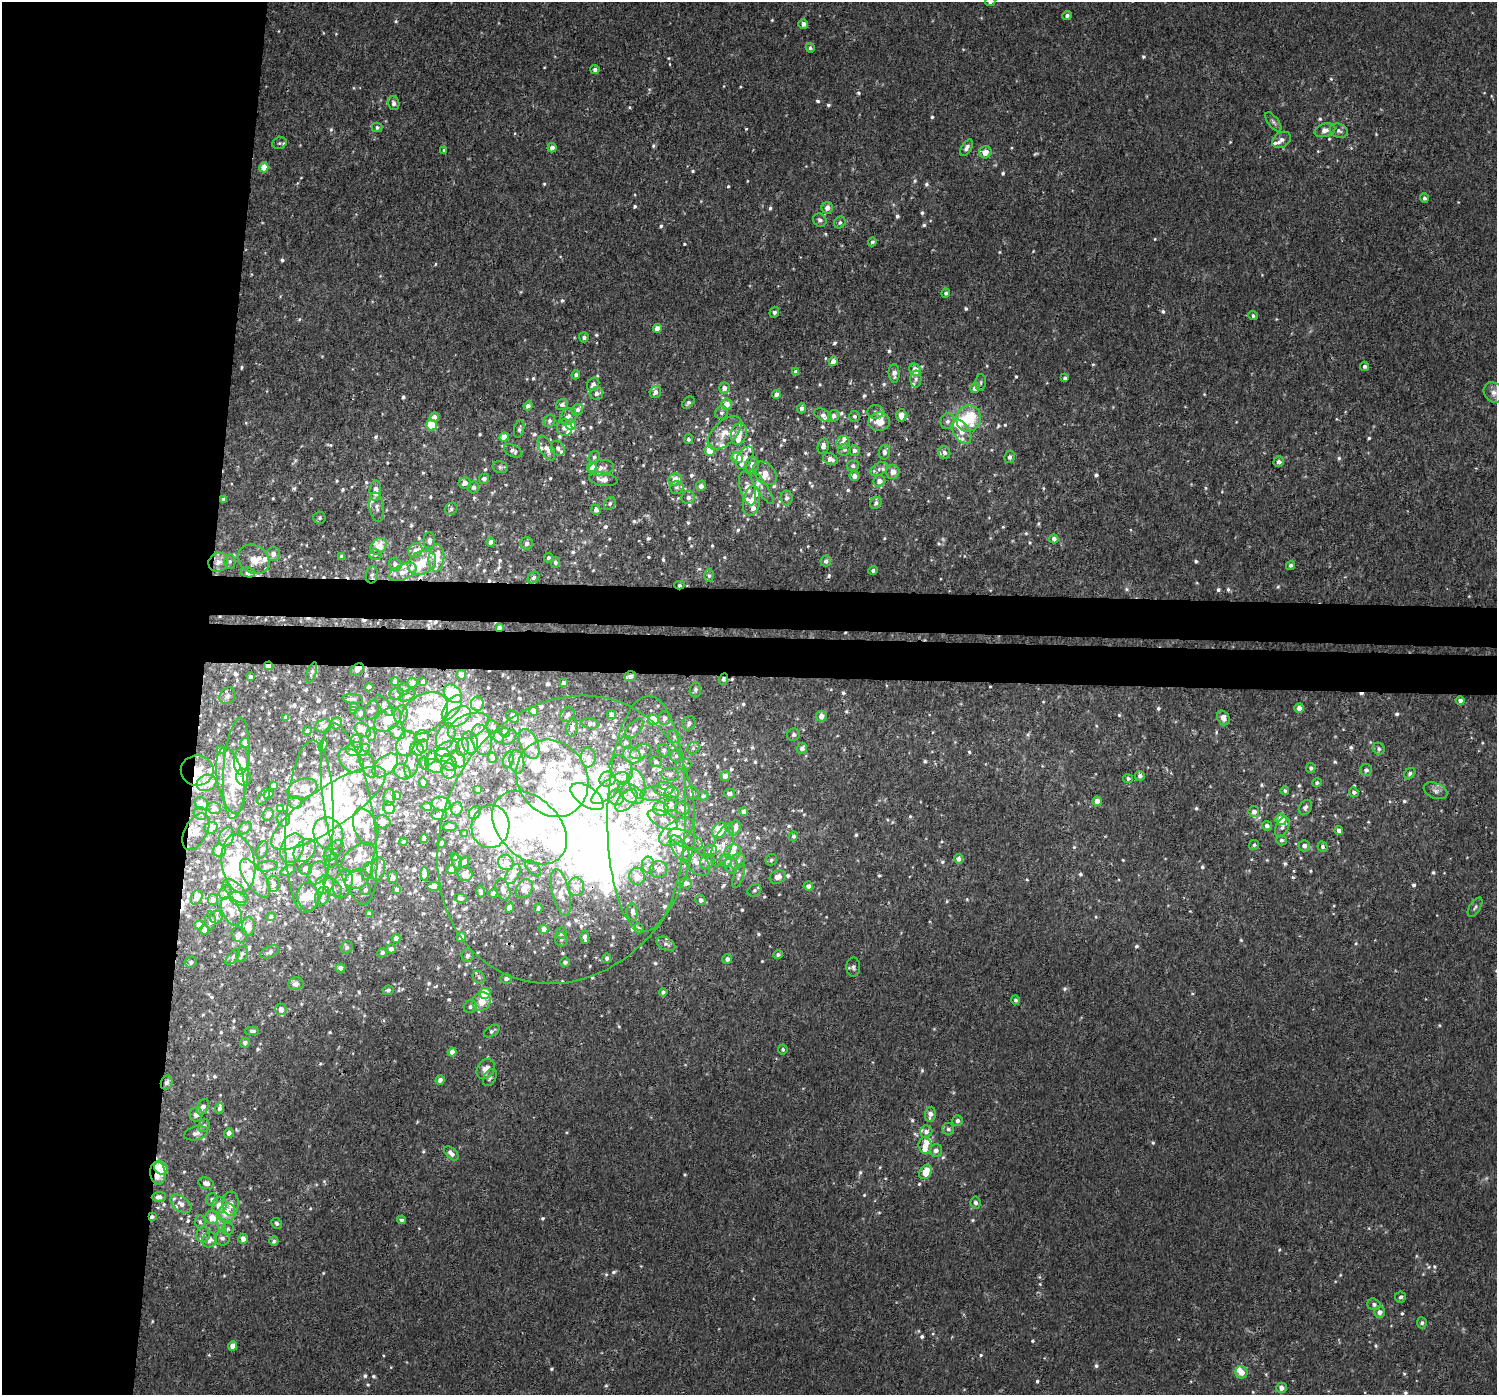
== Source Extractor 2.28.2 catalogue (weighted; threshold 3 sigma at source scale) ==
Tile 4 of 3 x 3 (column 1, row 2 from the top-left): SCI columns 5-1499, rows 1667-3059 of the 4512 x 4831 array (HDU 1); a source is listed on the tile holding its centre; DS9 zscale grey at full resolution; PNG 1499 x 1397 px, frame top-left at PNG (2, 2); each listed source drawn as its Kron ellipse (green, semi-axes under 4 px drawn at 4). Shown black and unused: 18% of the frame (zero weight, under 3 of 4 exposures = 4% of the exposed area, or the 3 px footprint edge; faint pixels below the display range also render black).
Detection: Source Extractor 2.28.2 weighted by HDU 2 'WHT'; one run over the whole footprint, this tile lists its part. Background 0.00177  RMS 0.0024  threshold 0.0106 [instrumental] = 3 sigma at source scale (4.5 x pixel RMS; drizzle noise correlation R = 1.50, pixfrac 1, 0.0396/0.0396 arcsec/px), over >= 5 px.
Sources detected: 1139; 20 inside a brighter object's white glare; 9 cosmic-ray / hot-pixel residue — neither listed nor drawn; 190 inside a brighter listed object's ellipse — not listed separately; of the other 920, all 500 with FLUX_AUTO >= 0.502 (the completeness limit of this list) listed and drawn (420 fainter detections not listed), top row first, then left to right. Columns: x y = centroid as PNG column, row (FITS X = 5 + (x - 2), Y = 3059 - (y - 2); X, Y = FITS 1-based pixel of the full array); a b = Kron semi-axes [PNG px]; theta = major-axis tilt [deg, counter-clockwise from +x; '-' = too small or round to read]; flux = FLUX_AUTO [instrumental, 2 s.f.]
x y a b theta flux
990 2 5 4 - 0.74
1067 15 5 4 - 0.67
803 24 5 4 - 1.2
810 48 5 4 - 0.53
595 69 4 4 - 0.8
394 103 7 5 -71 0.75
1273 122 11 5 -52 0.6
377 127 5 5 - 0.54
1325 130 10 6 16 1.6
1339 131 9 7 -21 0.9
1282 140 10 7 33 1.1
279 143 7 5 20 0.54
552 148 5 4 - 1.3
967 148 9 5 58 1
444 151 4 4 - 0.58
985 152 6 6 - 2.1
264 167 5 4 - 3.4
1424 198 5 4 - 0.53
827 208 6 5 - 1.6
820 220 7 6 - 0.76
840 223 6 5 - 0.58
872 242 4 4 - 0.58
946 293 4 4 - 0.51
774 312 5 5 - 0.7
1253 316 4 4 - 0.51
657 329 4 4 - 2
584 337 5 5 - 0.73
833 361 5 4 - 1.5
1364 366 4 4 - 0.67
915 370 6 5 - 2.7
796 372 4 4 - 1.2
894 373 9 5 -88 1.3
576 375 4 4 - 0.66
1065 378 4 4 - 0.57
916 379 8 5 89 0.65
981 383 8 5 85 0.54
593 384 7 5 52 0.94
724 388 5 5 - 1.4
975 388 5 5 - 1.3
655 392 6 5 - 1.1
1493 392 11 9 -54 1.6
596 393 7 6 - 1
776 395 4 4 - 1.5
688 403 7 5 47 0.66
562 404 6 5 - 0.91
727 404 5 5 - 2.6
528 406 4 4 - 1
801 408 5 4 - 0.96
577 410 6 5 - 0.79
875 412 8 7 - 1
721 413 7 6 - 0.67
823 415 9 5 -28 1.2
901 415 6 5 - 2
568 416 9 7 49 1.2
834 416 6 5 - 0.86
854 416 5 5 - 0.6
434 417 5 4 - 1.7
968 418 13 12 - 9.8
549 421 6 5 - 0.72
947 421 8 7 - 0.86
879 422 11 9 8 3.5
431 425 5 5 - 7.1
571 425 5 5 - 2.1
565 427 8 7 - 1.8
519 429 9 5 77 0.51
961 432 13 8 -58 2.2
725 433 21 11 44 3.6
739 434 11 8 75 2.2
504 437 4 4 - 2.6
688 439 5 4 - 0.56
843 442 7 6 - 1.3
823 446 8 5 77 1.2
546 448 14 6 -61 1.6
558 448 8 6 -47 0.73
710 450 5 5 - 4.3
844 450 6 5 - 0.55
854 450 5 5 - 0.94
513 451 10 6 -26 0.73
884 452 7 5 81 0.96
944 452 7 5 -64 0.77
594 457 6 5 - 0.61
1009 457 6 5 - 0.79
737 458 6 5 - 3.5
745 458 12 7 60 1.6
830 459 8 5 -23 1.6
1279 462 5 5 - 1
752 465 8 6 80 1.2
853 466 6 5 - 0.68
500 467 7 5 -14 0.55
592 467 5 5 - 3.3
601 468 13 8 11 1.5
879 469 9 6 33 0.9
893 472 7 6 - 1.7
765 473 14 9 -46 2.4
854 476 5 5 - 1.3
484 479 5 5 - 0.78
603 479 14 6 -9 1.9
675 480 7 6 - 2.7
879 481 6 5 - 1.6
465 483 6 5 - 1.6
701 486 5 5 - 1.1
473 487 6 5 - 0.78
676 487 7 6 - 0.84
761 487 20 5 -57 1.2
748 488 17 7 -76 2
375 491 10 6 89 2.4
688 498 7 6 - 0.88
786 498 7 6 - 0.84
223 499 4 4 - 0.77
751 501 15 8 81 2.1
610 503 7 5 60 0.55
876 503 6 5 - 0.77
377 507 15 7 -82 1.3
451 509 6 6 - 0.55
596 510 5 4 - 0.99
320 518 6 6 - 0.54
1054 539 4 4 - 1.2
429 541 8 6 -90 0.94
491 542 4 4 - 1.3
527 543 6 6 - 0.87
379 546 9 7 51 3.6
415 550 8 6 50 1.6
273 554 7 6 - 1.7
375 555 6 5 - 0.54
342 556 4 4 - 0.97
436 558 14 8 86 4.9
549 558 5 4 - 0.51
254 559 16 13 -37 3.7
230 561 7 5 -90 0.59
826 561 5 5 - 0.78
218 562 10 9 - 2.1
555 562 5 4 - 0.56
422 563 15 11 26 5.1
395 564 7 5 -52 0.81
1290 565 5 4 - 0.55
873 570 4 4 - 0.61
248 572 7 5 -11 1.7
403 572 14 7 23 2.2
372 575 8 6 83 0.66
709 576 6 5 - 0.5
533 578 6 5 - 0.59
679 585 5 4 - 0.5
499 628 4 3 - 0.79
269 666 4 3 - 2.9
357 669 7 5 36 1.5
312 672 11 4 71 0.58
461 675 5 4 - 1.7
630 676 6 5 - 0.97
251 677 4 3 - 0.66
723 679 6 4 71 0.57
395 682 4 3 - 0.75
423 682 4 3 - 0.64
412 683 5 5 - 1.5
564 683 4 4 - 0.92
369 687 4 4 - 1.1
404 689 6 5 - 0.77
695 690 7 5 82 0.54
397 694 7 5 23 0.67
453 694 10 7 -45 12
227 696 8 7 - 0.68
407 696 9 5 27 0.58
353 699 10 5 -7 0.62
1460 700 4 4 - 0.86
477 704 7 6 - 2.1
384 706 13 5 -53 0.85
354 707 4 4 - 0.57
452 708 14 7 55 3.1
1299 708 5 4 - 1.3
372 710 10 6 66 0.59
354 711 4 4 - 0.76
534 711 4 4 - 1.8
360 713 6 5 - 0.78
424 713 26 18 34 10
401 714 9 6 81 1.1
567 714 8 6 49 0.91
611 714 4 4 - 1.5
821 716 5 5 - 1.8
458 717 14 8 32 6.6
513 717 7 5 -45 1.3
286 718 4 4 - 0.89
664 718 7 6 - 1.1
1223 718 8 6 -59 1.4
388 720 15 10 36 5
654 720 5 5 - 6.3
336 723 6 5 - 1.6
590 723 9 5 -6 0.92
689 723 7 6 - 0.81
323 726 8 6 22 0.73
468 726 21 11 23 8.6
493 727 7 5 -37 0.51
572 728 9 5 81 1
634 729 12 6 49 0.96
363 730 9 6 -30 2.2
307 731 4 4 - 0.52
397 733 8 6 -34 1.9
505 733 5 5 - 1.4
371 735 6 5 - 0.55
794 735 6 6 - 0.62
422 736 6 6 - 1.3
446 736 14 9 69 2.4
499 737 5 5 - 1.4
510 737 8 5 53 0.77
674 737 7 5 -46 0.54
482 740 16 10 -72 2.5
356 742 6 6 - 0.53
625 742 5 5 - 0.65
245 743 5 4 - 1.6
406 743 13 9 66 4.4
470 743 11 8 -76 1.8
529 744 16 9 -66 4.2
323 746 6 3 70 0.58
423 746 6 5 - 0.95
462 747 9 6 80 0.9
693 748 6 5 - 0.57
802 748 6 5 - 1.1
354 749 8 6 29 1.3
417 749 7 6 - 0.92
447 749 12 6 25 1.9
1379 749 6 5 - 0.63
220 750 4 3 - 0.52
363 750 7 5 41 0.69
664 750 6 6 - 0.64
641 752 11 6 20 1.1
443 755 7 7 - 4.2
632 755 9 7 -27 1.7
676 756 6 5 - 0.55
588 757 10 7 -86 1.2
431 758 7 5 56 1.4
492 758 5 4 - 0.94
458 759 9 6 -59 2.6
241 760 14 7 86 1.9
508 760 8 5 76 0.62
351 761 14 10 -43 1.9
517 762 12 7 -79 1
656 762 6 5 - 0.57
424 763 6 4 -83 0.52
449 763 9 7 -55 1.3
367 764 14 7 -66 1.3
684 764 7 6 - 0.64
385 765 15 9 40 4.8
411 765 13 6 78 1.2
434 766 9 6 -25 3.2
236 768 50 12 85 9.7
1311 768 5 4 - 0.64
621 769 14 10 -64 1.9
1366 770 6 6 - 0.81
197 771 16 15 - 5.5
448 771 8 7 - 1
402 772 9 7 -34 0.73
670 774 9 6 -8 0.93
1410 774 6 5 - 0.56
725 776 5 5 - 1.5
1140 776 5 4 - 0.89
244 777 9 7 -69 1
552 778 40 34 -59 23
607 779 8 7 - 1.4
1128 779 5 4 - 0.53
230 780 34 13 -79 4.8
423 782 5 3 - 0.62
207 783 10 8 22 4.3
1317 783 5 4 - 0.55
637 784 15 8 -76 2.7
273 786 4 4 - 1.2
610 788 23 8 40 2.7
302 789 15 9 17 2.1
478 789 4 3 - 0.73
664 789 9 7 2 3
1285 790 4 4 - 0.56
1436 791 12 7 -23 1.2
1354 792 5 4 - 0.79
631 793 14 8 -32 2.1
692 793 7 6 - 0.9
730 793 5 5 - 0.86
268 794 5 4 - 1.1
653 794 13 7 4 1.8
672 794 7 7 - 0.83
397 795 4 3 - 0.89
264 796 9 5 57 0.52
703 796 5 5 - 0.59
389 797 8 6 85 0.94
587 797 19 10 -34 94
616 797 8 8 - 1.1
626 800 14 7 47 2.1
1097 801 4 4 - 1.5
295 803 7 6 - 0.6
201 804 7 6 - 0.86
441 804 9 7 -9 1.3
671 804 8 6 66 1.1
427 806 5 4 - 0.58
1305 807 8 6 55 0.75
214 808 7 6 - 1.3
329 808 67 20 34 19
389 808 6 5 - 2.6
683 808 7 6 - 1.6
280 809 4 4 - 0.51
457 809 7 5 73 0.91
661 809 8 7 - 3.2
744 812 4 4 - 1.1
1254 812 5 5 - 1.2
475 813 7 5 57 0.83
200 814 7 6 - 0.76
268 814 6 5 - 0.98
349 814 92 24 -80 27
647 814 118 39 89 86
439 815 8 5 -4 0.89
284 819 7 6 - 0.73
663 819 16 8 -26 2.1
1281 819 6 5 - 3.8
383 822 8 6 -12 1.5
490 826 22 19 83 42
1267 826 5 5 - 0.88
309 827 86 24 88 23
366 827 19 11 -70 3.9
450 827 6 4 3 1.3
1282 827 10 6 63 0.81
211 828 7 5 21 3.2
245 828 7 5 43 0.64
530 828 43 30 -43 30
735 828 8 5 69 2
720 830 8 6 53 6.1
1339 831 4 4 - 1.1
196 832 20 11 63 2.7
676 832 19 10 35 5.2
328 834 17 14 -61 9.9
465 834 4 3 - 0.51
793 836 5 4 - 0.57
227 837 10 7 67 1.2
424 839 4 4 - 0.68
685 839 18 8 -21 2.1
566 840 148 125 66 230
1281 840 5 5 - 0.61
403 842 4 3 - 0.57
441 843 4 3 - 0.72
723 845 22 9 71 2.8
1254 845 5 5 - 0.52
1304 846 6 5 - 1.1
1322 847 5 5 - 0.6
292 848 15 11 66 10
680 848 15 7 -59 2.4
262 850 9 5 68 0.53
305 850 13 9 46 2.1
334 850 12 7 49 1.4
219 851 6 6 - 5.4
710 851 7 5 22 0.91
733 852 8 7 - 2.4
455 857 4 3 - 0.82
359 858 19 11 37 3.4
959 859 4 4 - 1.2
332 860 7 5 58 0.64
726 860 6 6 - 2.5
771 860 6 5 - 0.52
738 861 8 6 61 0.93
457 862 8 5 -74 0.53
464 862 6 3 57 0.71
696 862 16 9 -45 1.9
707 862 8 6 47 0.74
238 863 29 16 -81 10
506 863 8 7 - 1.9
648 865 8 6 88 0.97
731 865 8 6 -80 1
267 866 11 5 7 0.63
533 868 10 5 -46 0.7
305 869 6 5 - 1
378 869 12 7 85 1.7
451 869 5 4 - 0.64
659 870 9 8 - 1.3
288 871 8 4 28 0.99
367 871 9 5 75 0.72
317 873 12 9 67 1.9
424 874 7 4 88 1.6
465 874 7 7 - 1
513 874 11 6 59 1.9
637 876 8 7 - 2.2
739 876 13 5 71 0.76
393 877 6 5 - 0.91
778 877 8 6 19 1.6
255 878 22 10 -56 2.7
357 879 12 9 26 2.6
686 883 6 5 - 1.3
273 884 8 6 -82 0.72
325 884 10 8 44 5.1
343 884 15 9 71 2.6
433 886 6 4 8 2.3
808 886 4 4 - 1.1
333 887 11 7 -47 1.1
576 887 9 8 - 1.8
397 889 4 3 - 0.68
524 889 10 7 56 2.1
365 890 5 5 - 0.57
503 890 11 6 -70 1.2
754 890 7 6 - 0.61
235 891 15 7 -45 2.2
225 892 7 6 - 0.82
481 892 6 4 -77 0.53
561 892 24 8 -77 2.8
493 893 4 4 - 1.3
322 896 10 7 65 1.1
197 897 7 5 66 1.7
308 897 14 10 -87 4
461 898 7 4 -11 0.63
213 899 6 5 - 0.84
238 899 9 6 -27 3.1
701 900 5 5 - 0.77
1475 907 11 5 58 0.59
510 908 5 4 - 1.4
538 908 4 3 - 0.5
231 911 15 9 -64 2.5
633 912 8 5 -82 0.94
369 914 4 4 - 0.86
216 917 6 6 - 0.62
271 917 4 4 - 0.58
210 920 9 5 -90 1
199 925 5 4 - 1.3
248 926 9 6 84 2.2
639 928 5 5 - 0.52
544 929 5 4 - 1.4
204 930 5 4 - 1.7
561 933 6 5 - 0.7
239 935 8 7 - 0.71
461 937 5 5 - 1.6
585 937 6 4 -88 1.2
396 938 4 4 - 0.95
561 939 7 6 - 0.57
666 944 10 6 -27 0.78
347 947 6 5 - 0.51
391 949 5 4 - 0.93
270 952 10 5 24 0.9
382 953 4 4 - 0.59
242 954 8 5 71 0.62
778 955 5 4 - 0.63
467 956 6 6 - 0.77
233 957 9 5 49 0.59
607 958 5 4 - 0.79
727 959 5 5 - 0.93
191 962 6 5 - 0.77
565 962 5 5 - 0.71
853 967 9 7 90 0.74
340 968 5 4 - 1.2
479 977 7 5 -46 0.52
506 979 5 5 - 0.82
296 984 7 6 - 1.5
388 990 6 4 6 0.58
663 992 4 4 - 0.65
485 993 5 5 - 5.1
1016 1000 5 4 - 0.57
481 1002 9 9 - 2.9
470 1007 7 6 - 0.7
281 1009 6 5 - 1.9
252 1031 7 4 -1 0.51
492 1031 9 5 32 0.63
245 1043 5 5 - 0.78
783 1049 5 5 - 0.52
452 1052 4 4 - 1.9
486 1069 11 8 54 2.4
490 1078 9 6 60 0.79
440 1080 5 4 - 1.1
167 1082 7 5 68 0.82
203 1107 8 5 68 1.4
220 1109 5 4 - 0.69
930 1114 7 5 81 1.3
196 1115 7 6 - 1.1
957 1121 5 5 - 0.84
204 1125 7 5 69 0.53
948 1129 6 6 - 0.66
926 1132 6 6 - 0.9
196 1133 12 6 15 0.94
229 1133 4 4 - 1.1
925 1145 8 6 -83 1.9
936 1150 6 6 - 1.1
451 1153 9 5 -42 1.1
161 1168 7 6 - 6.3
926 1172 7 5 58 4.2
158 1173 11 7 -84 4.3
206 1183 8 5 -14 1.3
159 1197 7 5 3 1.1
212 1199 6 6 - 0.81
976 1203 6 5 - 0.78
181 1204 12 7 -37 1.3
231 1204 12 8 85 1.7
219 1205 8 7 - 1.4
227 1213 9 8 - 3.3
152 1217 4 3 - 0.68
212 1217 7 6 - 3.1
401 1220 4 4 - 0.51
200 1222 7 5 -86 0.67
277 1223 6 5 - 0.63
221 1224 7 4 -71 0.57
228 1229 6 6 - 0.6
203 1235 7 7 - 0.78
222 1238 7 7 - 0.98
243 1239 5 4 - 1.7
209 1240 8 7 - 1.7
274 1241 5 4 - 0.57
1401 1297 5 5 - 0.65
1374 1304 6 6 - 0.72
1380 1312 5 5 - 1.4
1422 1323 5 5 - 0.56
233 1346 4 4 - 2.1
1241 1372 6 6 - 2.1
1281 1388 5 5 - 1.1
Overlapping masked pixels (flux is a lower limit): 14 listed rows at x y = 223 499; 248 572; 679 585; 499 628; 269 666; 357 669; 630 676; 723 679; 197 771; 566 840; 167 1082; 161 1168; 158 1173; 152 1217
Isophote crosses this tile's border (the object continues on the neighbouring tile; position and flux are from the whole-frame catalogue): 1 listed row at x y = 990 2
Unlisted compact peaks at least as high as the median listed source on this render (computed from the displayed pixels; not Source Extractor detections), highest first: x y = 740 87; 1033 251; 987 366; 544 67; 1262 275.